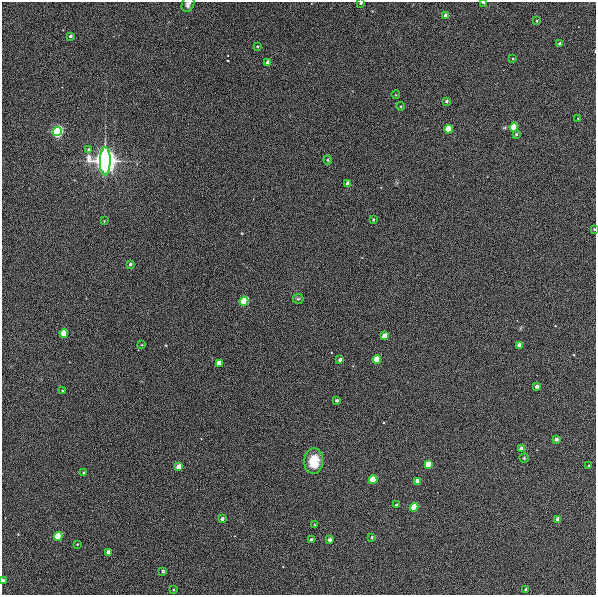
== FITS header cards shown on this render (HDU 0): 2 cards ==
NAXIS1  =                  594
NAXIS2  =                  593

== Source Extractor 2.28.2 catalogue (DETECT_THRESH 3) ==
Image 594 x 593 px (HDU 0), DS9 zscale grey, 1 PNG px = 1 image px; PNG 598 x 597 px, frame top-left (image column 1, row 593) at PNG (2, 2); each listed source drawn as its Kron ellipse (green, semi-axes under 4 px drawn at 4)
Background 488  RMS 9.5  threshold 28.4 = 3 sigma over >= 5 px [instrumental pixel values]
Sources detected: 63; all 63 listed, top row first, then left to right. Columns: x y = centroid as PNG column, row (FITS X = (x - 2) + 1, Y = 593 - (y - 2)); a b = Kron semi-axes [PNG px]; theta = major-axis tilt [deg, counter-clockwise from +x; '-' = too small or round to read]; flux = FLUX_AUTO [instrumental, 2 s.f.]
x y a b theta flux
483 2 3 2 - 2.5e+03
361 3 3 3 - 1.1e+03
188 4 8 6 65 2.1e+03
446 16 4 3 - 7.7e+03
537 21 3 3 - 5.8e+02
70 36 3 3 - 1.6e+03
560 44 3 3 - 2.2e+03
257 46 3 3 - 8.5e+02
513 59 4 3 - 6.2e+02
268 62 4 3 - 4.8e+03
396 95 4 3 - 4.0e+02
447 101 3 3 - 1.4e+03
401 106 4 3 - 5.7e+02
578 118 3 3 - 4.2e+02
514 127 4 4 - 3.0e+04
449 129 4 4 - 4.1e+04
57 132 5 4 - 2.1e+05
516 134 3 3 - 1.1e+03
89 150 4 4 - 1.7e+03
328 160 4 4 - 7.0e+02
105 161 14 5 89 2.2e+06
347 183 3 3 - 3.1e+03
373 220 3 3 - 7.9e+02
104 221 3 3 - 4.0e+02
594 229 3 3 - 6.3e+02
130 264 3 3 - 1.7e+03
298 299 5 5 - 9.5e+02
244 301 4 4 - 7.4e+04
64 333 4 4 - 2.6e+04
384 336 4 4 - 1.0e+04
142 345 3 2 - 3.9e+02
519 345 4 3 - 6.9e+03
377 359 4 4 - 3.3e+04
340 360 3 3 - 2.7e+03
219 363 4 4 - 9.5e+03
537 386 3 3 - 2.8e+03
63 391 3 3 - 7.7e+02
337 400 3 3 - 1.8e+03
556 439 3 3 - 3.1e+03
522 449 4 4 - 6.5e+03
524 458 4 4 - 6.6e+02
314 461 13 9 87 1.5e+04
428 465 4 4 - 1.8e+04
588 466 3 3 - 8.8e+02
178 467 4 4 - 8.3e+03
84 473 3 3 - 1.2e+03
373 480 4 4 - 3.2e+04
418 481 4 4 - 1.2e+04
396 505 3 3 - 9.8e+02
414 507 4 4 - 2.7e+04
222 519 3 3 - 2.3e+03
558 519 4 3 - 4.0e+03
314 525 3 3 - 5.5e+02
58 536 4 4 - 4.2e+04
372 537 3 3 - 9.6e+02
311 539 3 3 - 1.1e+03
329 540 3 3 - 3.7e+03
77 544 4 3 - 5.5e+02
108 552 4 3 - 2.9e+03
163 571 3 3 - 1.3e+03
3 580 3 3 - 2.3e+03
174 590 4 3 - 5.5e+02
526 590 3 3 - 1.8e+03
At the frame edge (FLAGS 8, measured only in part): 5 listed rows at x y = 483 2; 361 3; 188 4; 594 229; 3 580